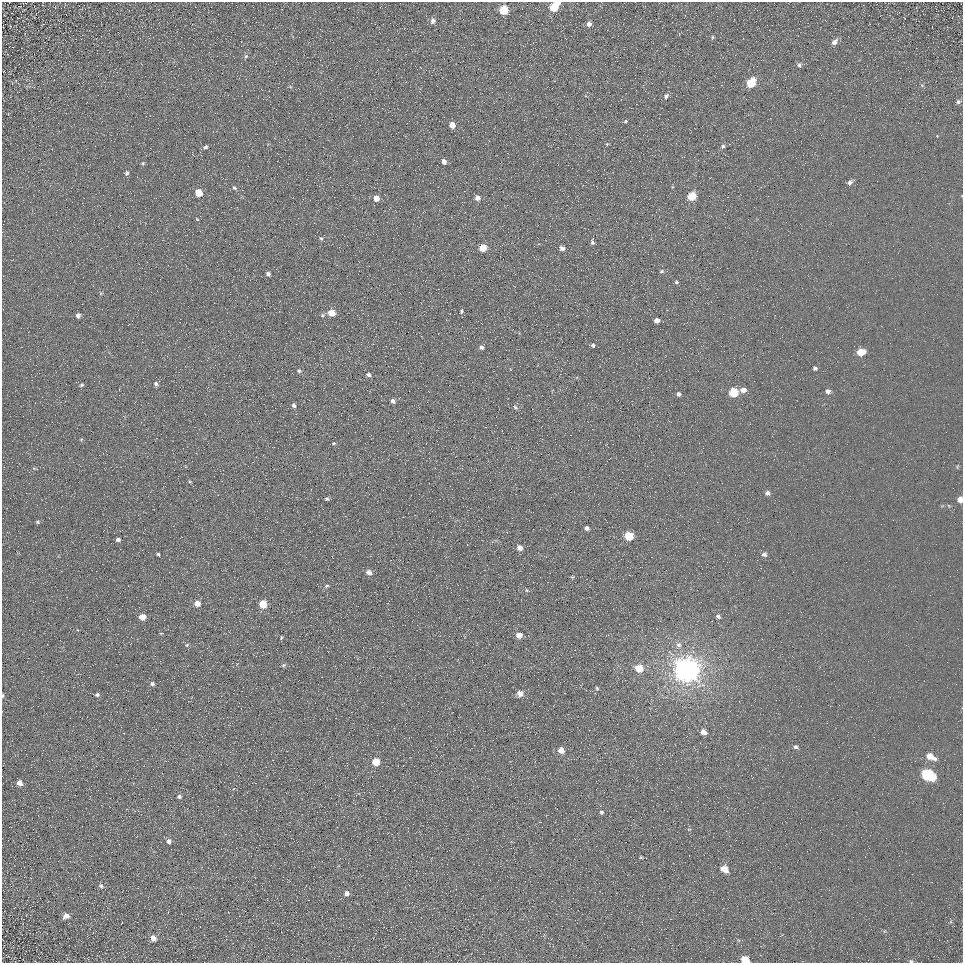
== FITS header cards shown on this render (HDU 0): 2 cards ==
NAXIS1  =                  961
NAXIS2  =                  961

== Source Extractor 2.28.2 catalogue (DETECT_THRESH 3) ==
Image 961 x 961 px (HDU 0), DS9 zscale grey, 1 PNG px = 1 image px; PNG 965 x 965 px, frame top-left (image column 1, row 961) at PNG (2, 2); no overlay
Background 5.58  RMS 7.8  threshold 23.3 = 3 sigma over >= 5 px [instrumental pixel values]
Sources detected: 110; all 110 listed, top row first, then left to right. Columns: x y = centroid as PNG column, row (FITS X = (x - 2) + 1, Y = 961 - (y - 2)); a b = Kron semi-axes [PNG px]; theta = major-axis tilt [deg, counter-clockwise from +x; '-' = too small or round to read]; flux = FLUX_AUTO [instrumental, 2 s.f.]
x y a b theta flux
558 3 4 3 - 1700
554 7 6 6 - 15000
504 10 6 5 - 19000
433 21 7 6 - 2200
589 24 6 5 - 2300
712 37 6 4 89 580
834 42 8 6 49 2400
246 56 5 5 - 730
799 65 6 5 - 980
751 83 7 5 53 16000
922 86 6 4 -2 680
290 87 5 3 - 480
666 96 6 5 - 1200
958 102 7 6 - 1400
625 121 5 3 - 590
452 125 5 5 - 4600
607 144 4 4 - 510
723 146 6 5 - 1000
205 147 5 4 - 970
444 161 5 4 - 2600
143 163 6 4 -69 720
127 173 6 5 - 980
850 182 7 5 22 1600
234 188 6 4 -42 900
199 193 5 5 - 11000
692 196 6 5 - 17000
377 198 6 5 - 3900
477 198 5 5 - 2700
197 219 5 3 - 390
321 238 5 4 - 750
592 242 7 5 -74 1100
483 248 5 5 - 11000
562 248 5 5 - 2000
661 271 5 4 - 940
268 274 5 4 - 1400
676 282 5 4 - 750
462 311 7 4 77 790
331 313 5 5 - 7300
78 315 4 4 - 1900
323 315 6 5 - 870
657 320 5 4 - 3200
593 345 4 4 - 1200
481 347 6 5 - 1400
861 352 7 5 12 10000
815 368 5 4 - 1100
299 371 6 5 - 930
368 375 6 5 - 1300
156 384 6 5 - 1300
81 385 4 4 - 850
743 390 6 5 - 3100
828 391 6 5 - 2000
733 392 6 5 - 21000
678 394 5 4 - 1300
393 401 6 5 - 1600
293 405 5 5 - 1300
515 407 6 5 - 1100
81 439 5 4 - 510
333 443 5 4 - 640
34 468 5 4 - 690
190 481 5 3 - 520
767 493 6 5 - 1600
327 499 5 4 - 870
960 499 5 4 - 4600
38 522 5 5 - 760
587 528 4 4 - 1800
629 536 6 5 - 18000
118 540 5 4 - 1500
520 548 6 5 - 2900
158 554 4 3 - 770
764 554 7 6 - 1500
369 572 7 5 -14 2500
572 577 5 4 - 580
327 586 7 4 28 820
526 590 5 3 - 520
451 592 2 2 - 280
197 603 5 5 - 5300
263 604 5 5 - 15000
718 616 5 5 - 1200
142 617 5 5 - 7300
161 633 4 3 - 380
519 635 5 5 - 5200
281 638 4 3 - 540
187 645 5 4 - 690
678 645 7 7 - 2000
283 665 6 4 27 770
639 668 6 6 - 11000
686 670 8 8 - 830000
152 684 6 5 - 1300
597 688 5 4 - 710
520 693 6 5 - 4000
97 694 6 5 - 1100
3 695 5 2 - 620
703 732 6 5 - 3400
796 747 6 5 - 1300
561 750 6 5 - 4500
930 756 9 5 -29 7100
376 762 5 5 - 13000
927 775 10 6 -28 59000
19 783 6 5 - 3400
179 797 5 5 - 1100
601 812 5 5 - 940
169 841 5 4 - 2200
641 857 3 3 - 530
724 869 7 5 -39 7000
101 886 7 5 -62 1300
346 893 5 5 - 2300
66 916 7 6 - 3300
153 938 6 5 - 3400
745 959 6 5 - 10000
911 961 6 4 -10 860
At the frame edge (FLAGS 8, measured only in part): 5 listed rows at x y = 558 3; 960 499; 3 695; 745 959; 911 961